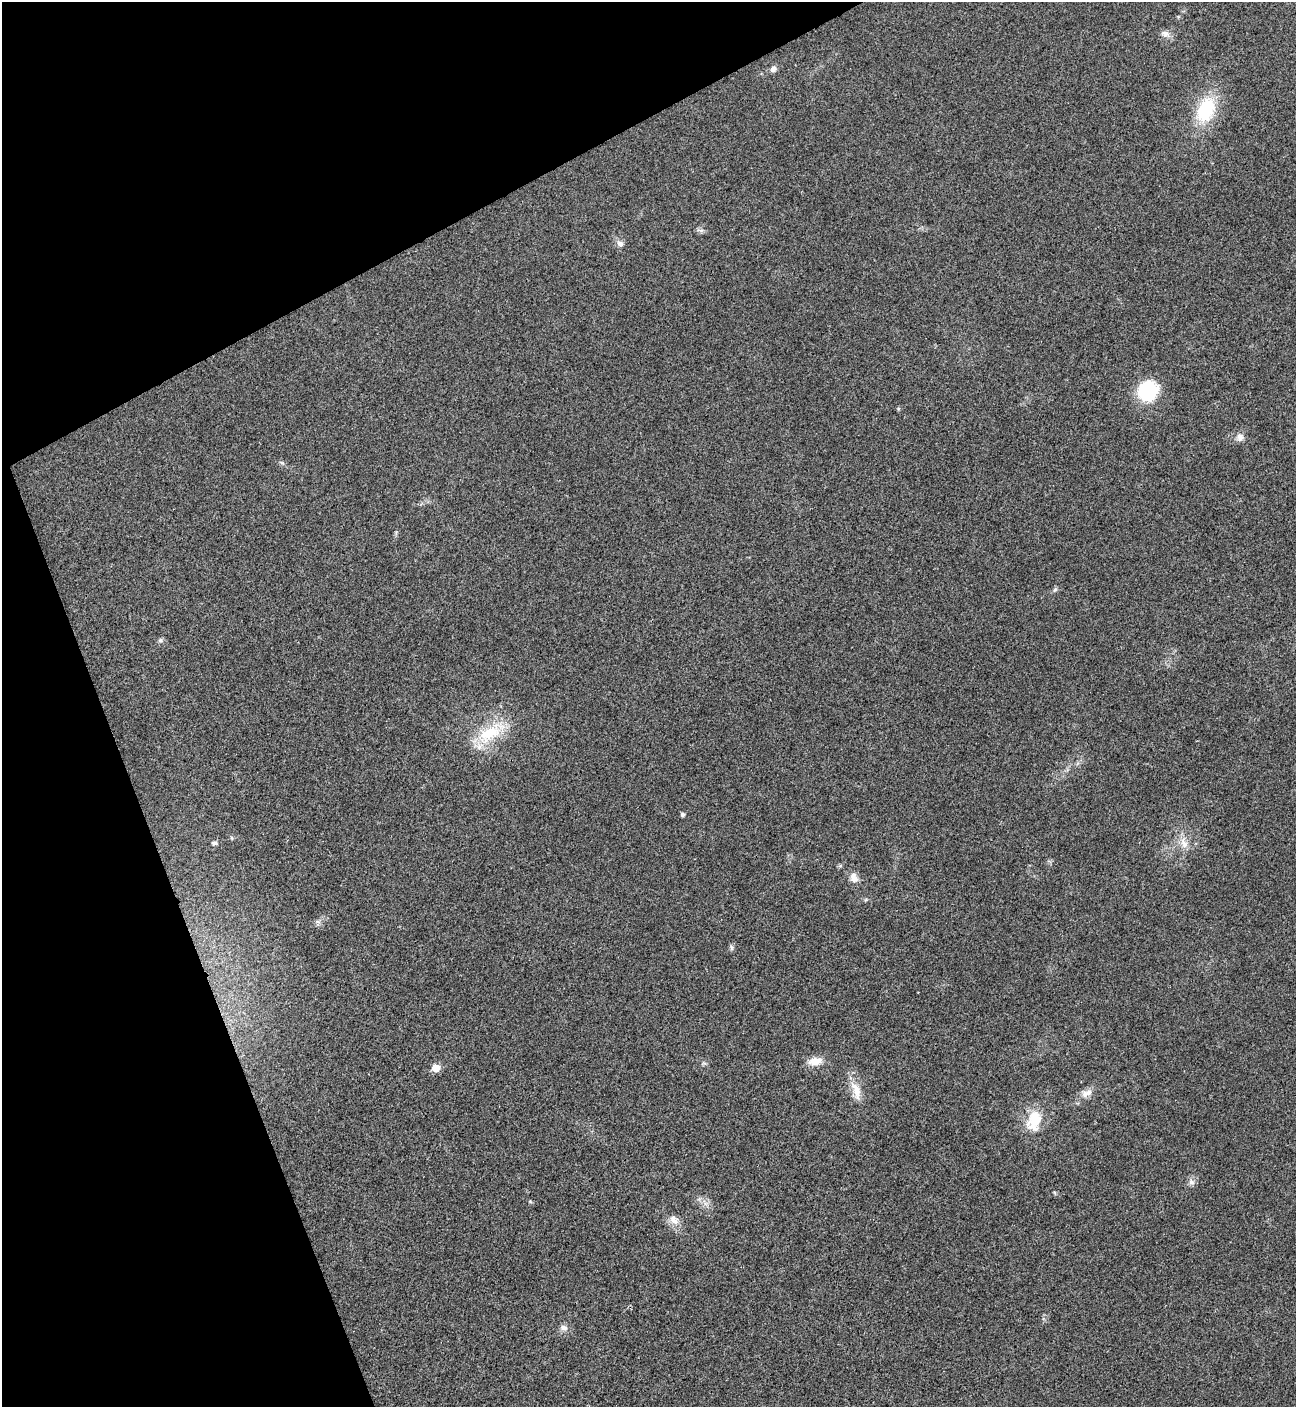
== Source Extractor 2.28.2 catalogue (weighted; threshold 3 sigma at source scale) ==
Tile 5 of 4 x 4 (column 1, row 2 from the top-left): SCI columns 288-1581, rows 2814-4218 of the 5618 x 5629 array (HDU 1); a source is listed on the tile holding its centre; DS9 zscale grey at full resolution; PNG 1298 x 1409 px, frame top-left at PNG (2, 2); no overlay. Shown black and unused: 21% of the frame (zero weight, under 3 of 4 exposures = <1% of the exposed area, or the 3 px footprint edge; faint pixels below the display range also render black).
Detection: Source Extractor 2.28.2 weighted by HDU 2 'WHT'; one run over the whole footprint, this tile lists its part. Background 0.0202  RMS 0.0056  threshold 0.0251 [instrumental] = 3 sigma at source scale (4.5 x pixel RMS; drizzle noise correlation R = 1.50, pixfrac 1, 0.05/0.05 arcsec/px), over >= 5 px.
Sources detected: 31; all 31 listed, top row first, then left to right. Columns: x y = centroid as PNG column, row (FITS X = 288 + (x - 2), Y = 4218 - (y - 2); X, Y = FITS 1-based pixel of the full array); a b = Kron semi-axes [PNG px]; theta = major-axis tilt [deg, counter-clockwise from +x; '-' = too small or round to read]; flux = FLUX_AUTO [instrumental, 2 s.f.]
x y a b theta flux
1165 34 13 9 -17 3.4
773 69 9 7 57 2.4
1206 110 36 22 67 32
700 230 13 4 -15 1.5
620 243 10 8 -40 2.9
1148 391 19 18 - 42
898 409 6 4 72 0.63
1240 437 11 10 - 3.6
282 463 9 4 -35 1.2
1055 590 7 5 66 1.1
160 640 7 7 - 1.4
491 733 49 20 32 28
682 815 5 4 - 1.5
232 838 5 5 - 0.84
1184 842 19 10 -76 7
214 843 8 6 11 1.5
854 877 15 10 -66 4.5
317 921 8 4 -19 1.2
731 947 9 6 -74 1.3
815 1061 17 10 10 7.4
704 1063 7 6 - 1.2
436 1068 6 5 - 12
856 1091 29 11 -73 9.8
1087 1093 18 10 19 4.9
1034 1121 28 19 71 18
1191 1182 10 8 -61 2.5
1055 1193 6 4 -71 0.65
530 1201 5 5 - 0.69
706 1203 12 6 -46 3
674 1220 16 11 -45 5.4
564 1328 10 9 - 2.9